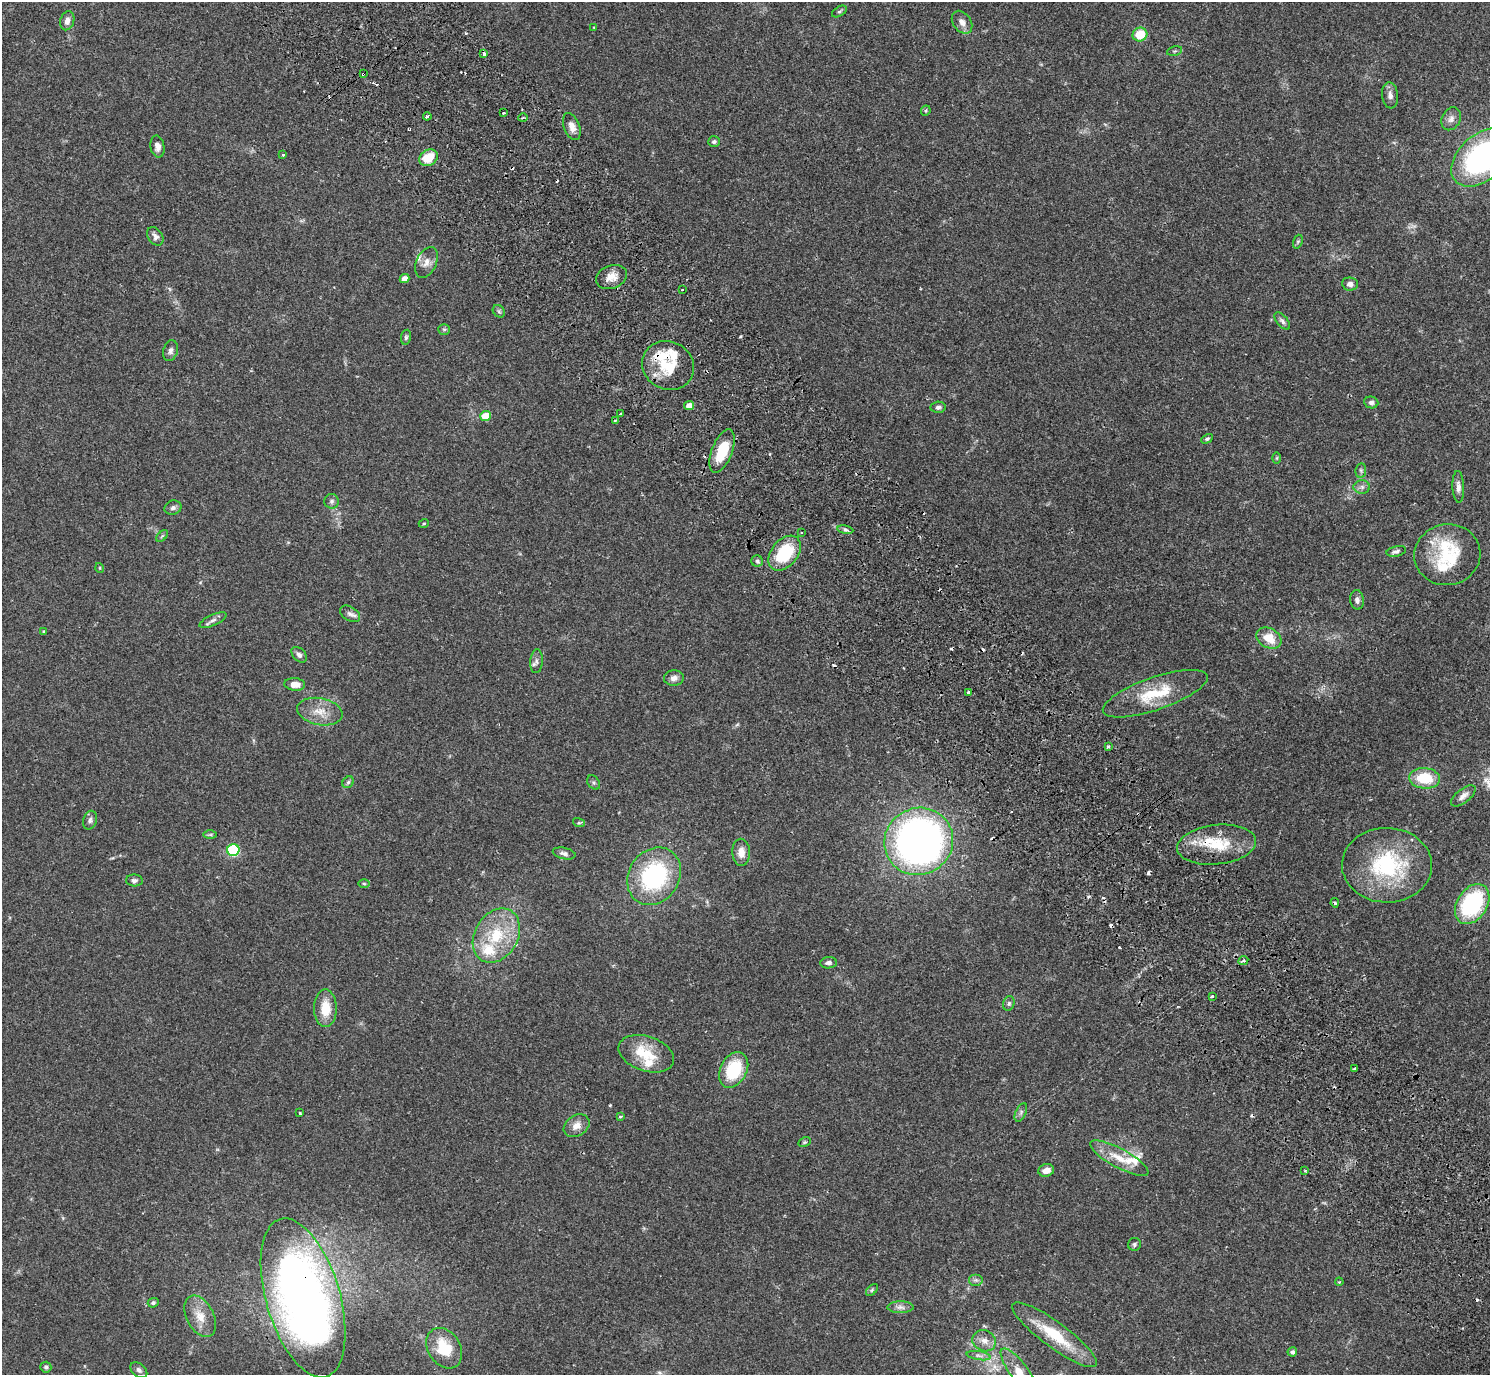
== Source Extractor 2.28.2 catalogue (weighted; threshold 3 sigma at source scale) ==
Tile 6 of 4 x 4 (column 2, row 2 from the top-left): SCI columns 1536-3023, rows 2948-4320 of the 6050 x 6033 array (HDU 1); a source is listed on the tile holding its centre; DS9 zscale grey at full resolution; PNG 1492 x 1377 px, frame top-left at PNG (2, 2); each listed source drawn as its Kron ellipse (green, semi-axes under 4 px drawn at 4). Shown black and unused: <1% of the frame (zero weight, under 2 of 3 exposures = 3% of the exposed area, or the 3 px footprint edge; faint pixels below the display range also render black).
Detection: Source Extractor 2.28.2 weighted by HDU 2 'WHT'; one run over the whole footprint, this tile lists its part. Background 0.108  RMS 0.0067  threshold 0.03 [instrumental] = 3 sigma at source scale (4.5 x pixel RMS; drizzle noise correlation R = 1.50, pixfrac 1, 0.05/0.05 arcsec/px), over >= 5 px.
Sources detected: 150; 1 too faint to see at this stretch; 18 cosmic-ray / hot-pixel residue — neither listed nor drawn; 11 inside a brighter listed object's ellipse — not listed separately; the other 120 listed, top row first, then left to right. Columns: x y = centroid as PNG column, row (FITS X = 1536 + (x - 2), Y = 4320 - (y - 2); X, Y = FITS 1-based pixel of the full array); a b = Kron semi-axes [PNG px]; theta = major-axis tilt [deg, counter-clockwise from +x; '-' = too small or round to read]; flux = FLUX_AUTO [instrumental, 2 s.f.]
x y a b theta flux
839 11 8 5 30 1.2
67 21 9 7 74 3.7
962 22 12 9 -54 4
594 27 4 2 - 0.38
1140 34 7 7 - 16
1174 51 8 4 15 0.99
484 54 4 3 - 3.6
363 74 3 3 - 1.3
1390 95 13 8 -83 3.3
926 111 5 5 - 0.84
503 113 3 2 - 1.5
427 116 4 3 - 2.2
523 118 5 3 - 0.78
1451 119 12 9 63 3.6
572 127 14 8 -70 4.7
714 142 6 5 - 1.6
157 147 11 7 -80 3.2
283 155 3 3 - 1.5
1483 157 36 23 41 140
428 158 10 8 33 14
155 236 10 7 -55 2.6
1298 242 7 4 70 1
426 262 16 10 65 5.1
611 277 16 11 19 6.7
404 279 5 4 - 5.7
1350 284 8 6 -6 3
682 290 3 2 - 0.8
499 311 7 5 -46 1.2
1282 321 10 5 -49 1.9
444 329 6 5 - 1
406 337 7 5 80 1.3
170 351 10 7 74 2.3
668 366 26 24 -26 26
1371 402 7 6 - 2
689 405 5 4 - 5.1
938 407 7 5 4 1.8
621 413 3 2 - 0.95
485 416 5 5 - 19
615 420 3 3 - 0.73
1207 439 6 4 29 1
722 451 23 10 68 22
1277 458 6 4 89 0.74
1361 470 7 5 80 1.5
1362 487 8 6 0 2.2
1458 487 16 6 -88 3.3
332 501 7 7 - 2
173 508 8 7 - 2.1
424 523 5 3 - 0.59
845 530 8 4 -9 1.4
801 532 3 2 - 0.86
162 536 7 4 45 0.94
1396 551 10 5 13 2.1
785 553 20 13 51 33
1447 555 33 30 10 36
757 561 6 5 - 1.5
100 568 5 3 - 0.53
1357 600 10 6 -84 2.5
350 614 11 7 -32 2.7
213 620 15 5 25 2.6
44 631 4 4 - 0.88
1269 638 13 9 -29 12
299 655 9 6 -47 2.3
537 661 12 6 85 2.4
674 678 10 7 4 3.1
295 684 10 6 -5 6
968 692 3 3 - 0.83
1155 694 55 16 19 29
320 712 23 13 -11 10
1108 747 3 3 - 1.2
1424 778 15 10 -6 20
348 782 6 5 - 1.2
594 782 8 5 -55 1.4
1463 796 14 7 38 3.8
90 820 9 7 74 2.2
579 823 6 4 -17 0.82
210 835 7 4 0 1.1
919 841 35 33 32 350
1217 845 39 19 6 27
233 850 6 6 - 71
741 852 13 9 -88 6.4
564 853 11 5 -12 2.1
1387 865 45 37 -1 62
654 876 30 25 55 75
134 880 8 6 -3 2
364 883 6 4 -1 0.79
1335 903 4 3 - 0.85
1472 904 22 15 57 66
496 936 29 21 59 31
1243 960 5 4 - 1.8
828 963 8 5 6 1.9
1212 996 3 3 - 2.1
1009 1003 7 5 74 1.3
325 1008 19 11 90 13
646 1054 29 17 -18 18
1355 1068 3 3 - 1.4
734 1070 19 13 62 33
1021 1112 10 5 64 1.8
300 1113 3 3 - 1.5
620 1117 3 3 - 1.9
577 1126 14 10 34 5.7
804 1142 6 4 26 0.92
1119 1158 33 9 -28 13
1046 1170 8 6 14 5.5
1305 1171 3 2 - 0.68
1134 1244 6 6 - 1.3
976 1280 7 6 - 1.7
1339 1282 4 3 - 0.66
872 1290 7 4 46 1.1
303 1298 82 37 -74 490
153 1303 5 4 - 1.2
900 1307 13 6 0 3.1
200 1316 22 13 -63 11
1054 1335 51 12 -36 30
984 1341 12 10 -25 5.2
444 1348 22 16 -57 22
1292 1352 5 4 - 1.9
979 1356 12 4 -9 2.1
46 1367 5 5 - 1.3
139 1370 9 6 -41 2.2
1020 1374 30 9 -54 12
Overlapping masked pixels (flux is a lower limit): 4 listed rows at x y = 363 74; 668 366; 1217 845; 303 1298
Isophote crosses this tile's border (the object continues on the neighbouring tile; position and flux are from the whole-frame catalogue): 2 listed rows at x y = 1483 157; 1020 1374